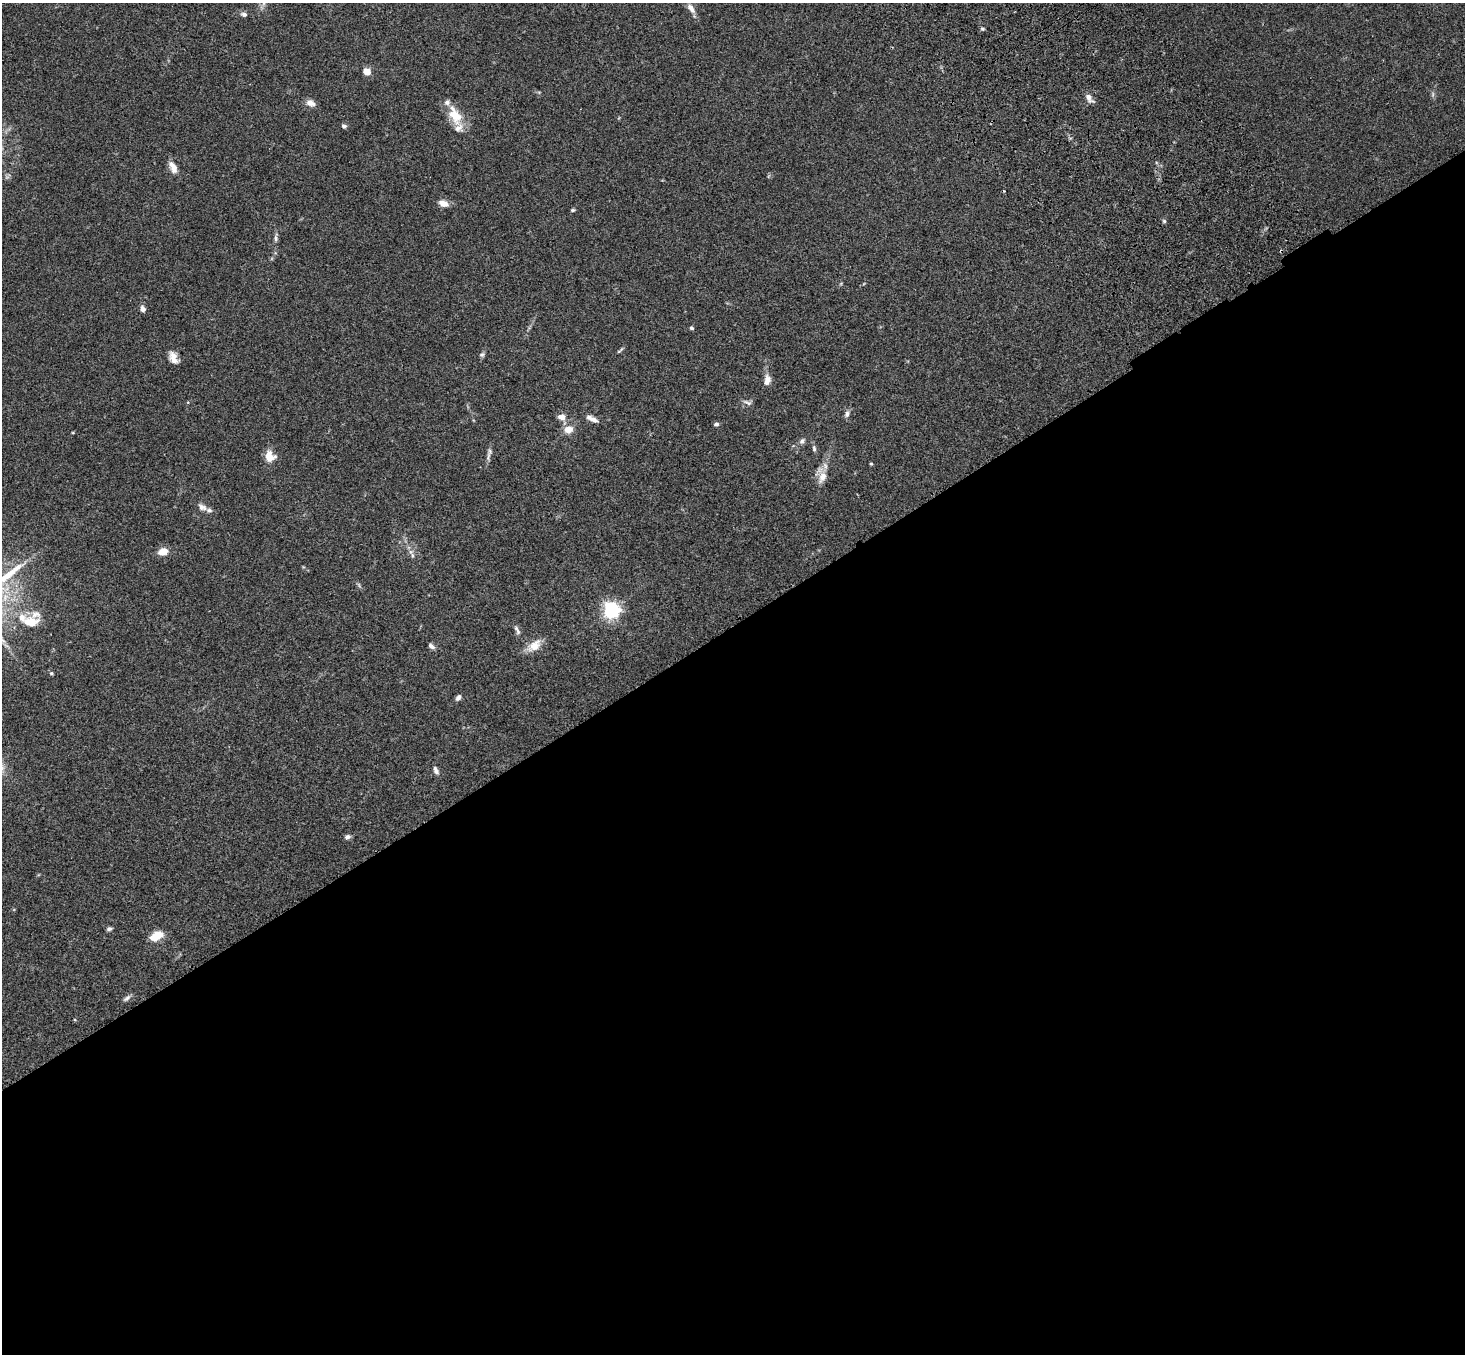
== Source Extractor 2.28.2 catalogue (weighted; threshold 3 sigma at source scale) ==
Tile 15 of 4 x 4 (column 3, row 4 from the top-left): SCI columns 3032-4494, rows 375-1726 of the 6061 x 6017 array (HDU 1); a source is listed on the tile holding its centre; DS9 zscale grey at full resolution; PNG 1467 x 1356 px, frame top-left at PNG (2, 3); no overlay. Shown black and unused: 54% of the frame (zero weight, under 3 of 4 exposures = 6% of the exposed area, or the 3 px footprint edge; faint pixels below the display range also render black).
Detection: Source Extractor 2.28.2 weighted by HDU 2 'WHT'; one run over the whole footprint, this tile lists its part. Background 0.0593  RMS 0.0053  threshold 0.0237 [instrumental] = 3 sigma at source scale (4.5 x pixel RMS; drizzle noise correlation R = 1.50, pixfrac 1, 0.05/0.05 arcsec/px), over >= 5 px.
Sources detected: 55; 2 too faint to see at this stretch — not listed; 7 inside a brighter listed object's ellipse — not listed separately; the other 46 listed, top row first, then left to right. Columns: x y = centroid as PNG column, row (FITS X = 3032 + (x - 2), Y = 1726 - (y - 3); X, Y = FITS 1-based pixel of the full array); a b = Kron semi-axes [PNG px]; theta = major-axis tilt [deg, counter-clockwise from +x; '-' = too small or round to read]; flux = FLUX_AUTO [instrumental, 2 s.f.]
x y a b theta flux
691 8 14 7 -54 3.3
244 14 8 6 -10 1.6
982 29 6 4 -20 0.75
367 71 7 6 - 5.4
1089 98 13 7 -55 2.7
310 103 12 8 -23 3.1
455 115 29 14 -63 12
344 126 6 5 - 1.2
173 167 16 8 -65 4.6
443 203 10 7 -20 4.5
573 210 5 4 - 0.72
1164 221 5 5 - 0.81
276 238 13 6 85 1.8
143 309 6 5 - 2.5
692 328 5 4 - 0.85
620 351 12 3 38 0.91
482 355 7 6 - 1.1
173 357 14 9 -63 4.6
767 380 15 9 80 3.7
747 402 13 5 -18 1.7
847 414 9 7 65 2
562 417 11 8 -10 3.4
594 420 12 7 -25 2.3
716 424 6 5 - 1.2
568 430 12 10 18 4.8
802 441 10 6 50 1.7
814 448 9 5 -83 1.3
270 456 12 10 -57 7.3
488 456 15 5 81 2.1
871 464 4 4 - 0.54
822 476 21 12 -76 6.2
202 507 14 8 -29 2.8
163 552 9 6 16 7.2
412 555 9 4 -83 1.2
611 610 6 6 - 190
30 622 25 14 2 11
518 632 9 6 -67 1.3
431 646 10 5 -42 1.5
534 646 21 11 36 6.9
51 673 5 5 - 0.72
458 698 7 5 52 1.7
436 770 10 6 -68 2
347 837 7 5 16 1.6
109 929 7 5 14 1.1
156 936 12 7 30 11
127 998 12 6 36 1.6